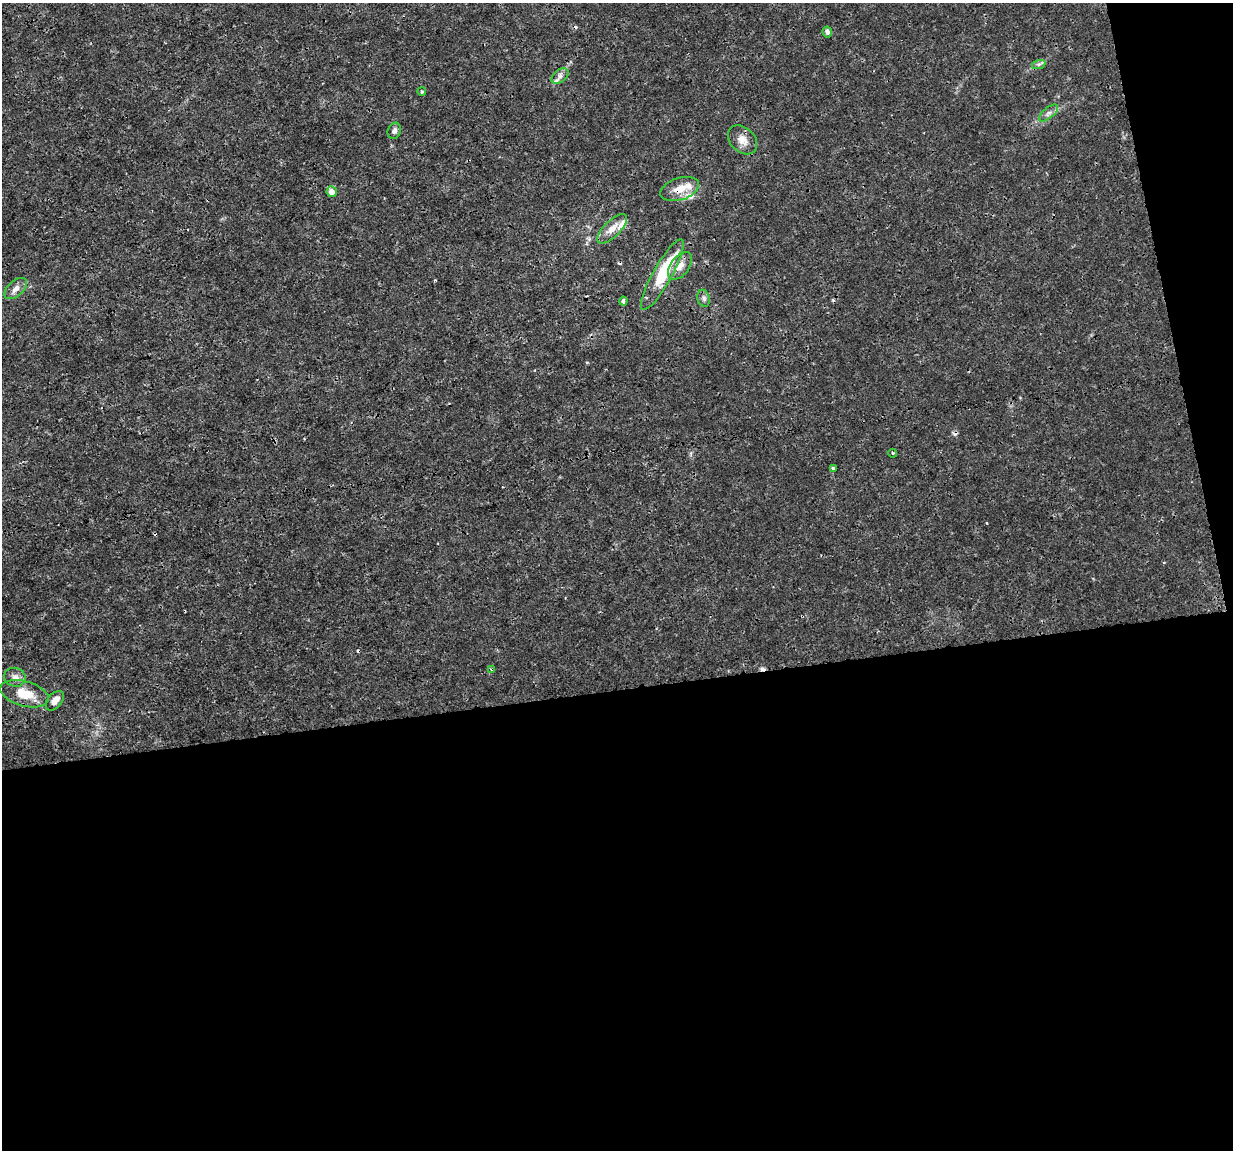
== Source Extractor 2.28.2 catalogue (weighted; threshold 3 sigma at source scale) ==
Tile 16 of 4 x 4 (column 4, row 4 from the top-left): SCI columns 3693-4923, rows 79-1226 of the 4923 x 4703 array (HDU 1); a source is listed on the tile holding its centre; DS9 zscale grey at full resolution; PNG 1235 x 1152 px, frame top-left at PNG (2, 3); each listed source drawn as its Kron ellipse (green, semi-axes under 4 px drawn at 4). Shown black and unused: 43% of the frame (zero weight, under 3 of 4 exposures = <1% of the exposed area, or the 3 px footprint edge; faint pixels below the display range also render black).
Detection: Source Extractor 2.28.2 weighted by HDU 2 'WHT'; one run over the whole footprint, this tile lists its part. Background 0.00291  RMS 8.1e-04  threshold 0.00363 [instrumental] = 3 sigma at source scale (4.5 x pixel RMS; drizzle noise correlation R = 1.50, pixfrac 1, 0.0396/0.0396 arcsec/px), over >= 5 px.
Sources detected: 33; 1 inside a brighter object's white glare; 7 cosmic-ray / hot-pixel residue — neither listed nor drawn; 4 inside a brighter listed object's ellipse — not listed separately; the other 21 listed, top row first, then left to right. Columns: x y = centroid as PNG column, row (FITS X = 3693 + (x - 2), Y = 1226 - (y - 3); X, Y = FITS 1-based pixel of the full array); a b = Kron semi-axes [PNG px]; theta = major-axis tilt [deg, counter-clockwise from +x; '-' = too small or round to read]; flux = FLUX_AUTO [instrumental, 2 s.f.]
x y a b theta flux
827 32 5 4 - 0.23
1039 64 7 4 18 0.18
560 76 10 6 38 0.31
422 92 4 4 - 0.15
1049 113 11 5 40 0.3
394 131 8 6 68 0.27
742 140 16 12 -45 0.8
680 189 20 11 18 1.2
332 192 5 5 - 0.7
612 229 19 8 44 0.83
680 266 16 9 53 0.79
662 275 40 9 61 4.2
16 289 13 7 42 0.53
704 298 8 6 -75 0.24
623 301 4 3 - 0.19
893 453 4 4 - 0.079
833 468 3 3 - 0.27
492 669 4 3 - 0.1
15 677 11 9 -17 0.49
24 694 25 12 -16 2
55 701 11 7 49 0.57
Overlapping masked pixels (flux is a lower limit): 2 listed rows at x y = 680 189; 492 669